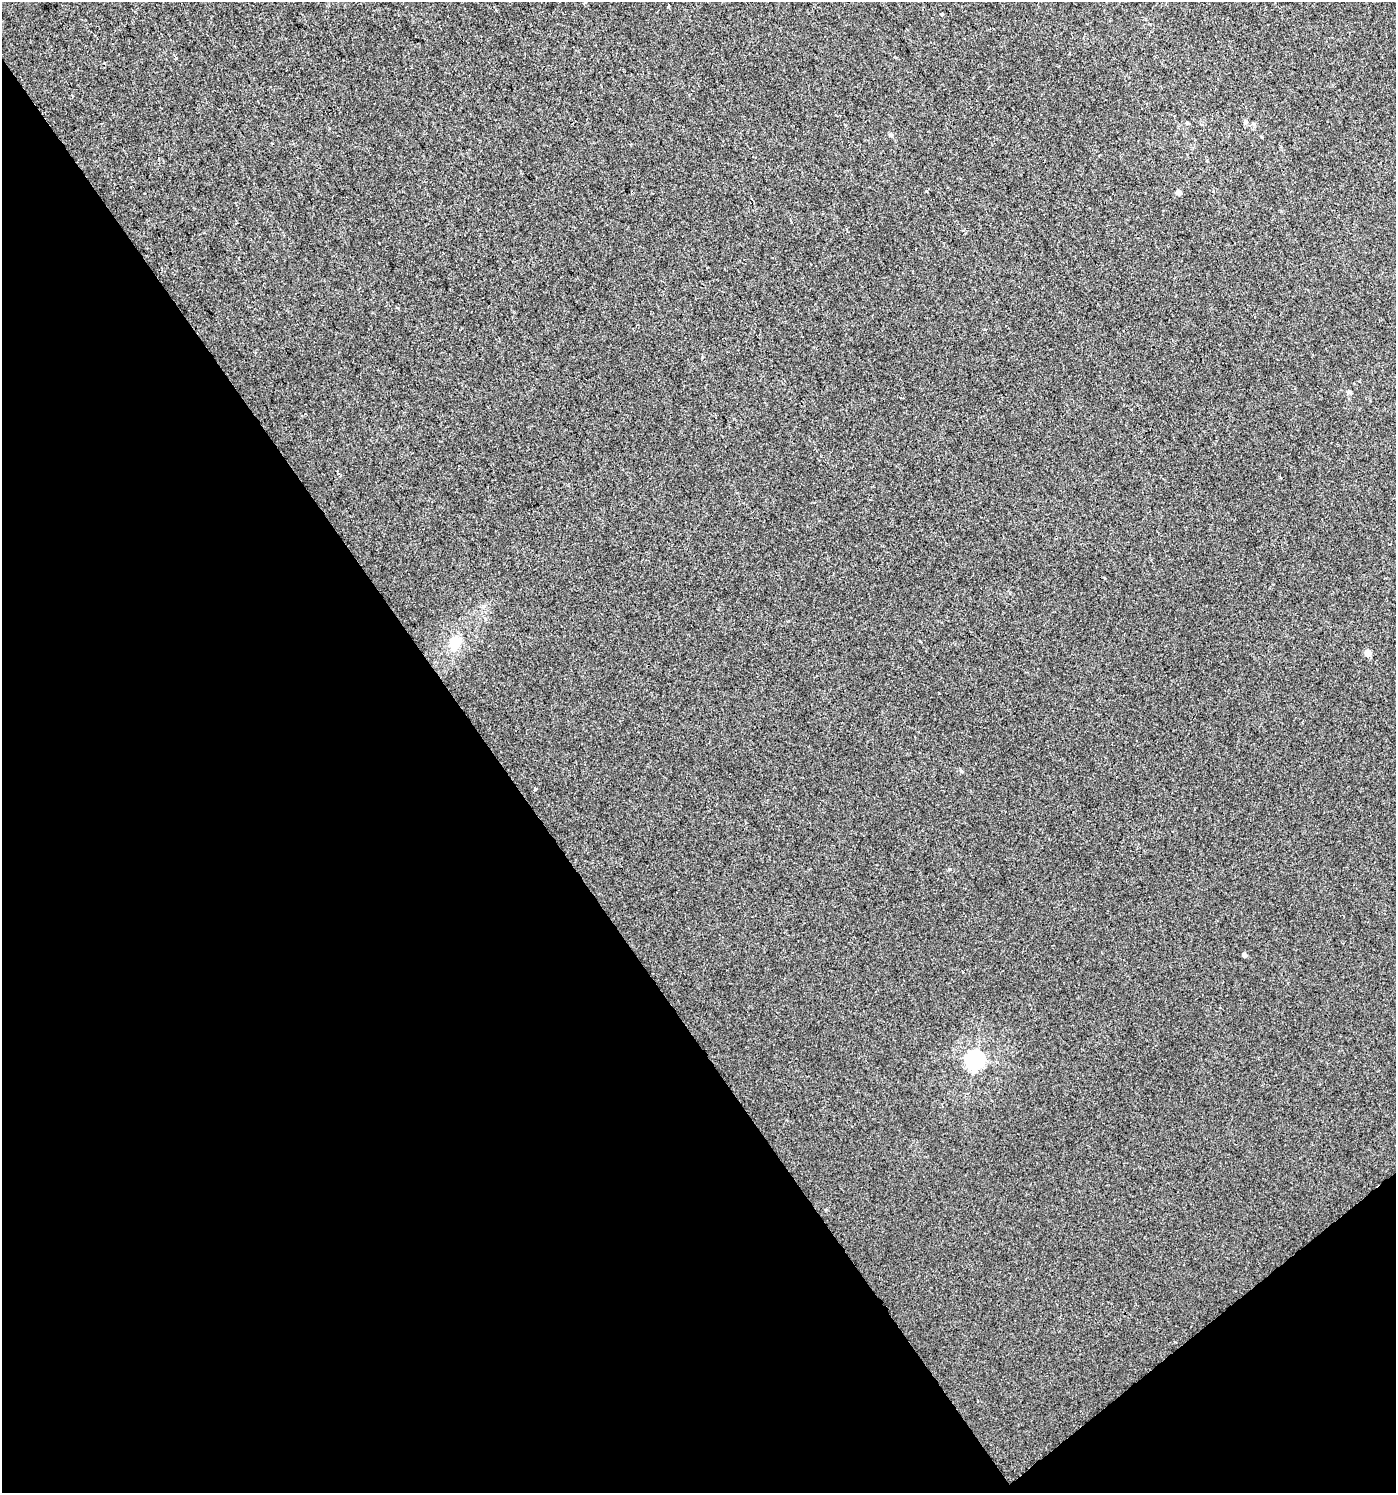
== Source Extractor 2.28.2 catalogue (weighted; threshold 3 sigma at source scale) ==
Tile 14 of 4 x 4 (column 2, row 4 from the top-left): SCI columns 1526-2919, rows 4-1494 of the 5903 x 5967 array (HDU 1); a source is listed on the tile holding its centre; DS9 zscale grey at full resolution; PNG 1398 x 1495 px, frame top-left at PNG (2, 2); no overlay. Shown black and unused: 38% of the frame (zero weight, under 2 of 3 exposures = <1% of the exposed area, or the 3 px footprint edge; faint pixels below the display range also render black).
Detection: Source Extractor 2.28.2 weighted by HDU 2 'WHT'; one run over the whole footprint, this tile lists its part. Background 0.00676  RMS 0.0064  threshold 0.0287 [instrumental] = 3 sigma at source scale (4.5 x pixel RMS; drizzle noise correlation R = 1.50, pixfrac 1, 0.0396/0.0396 arcsec/px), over >= 5 px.
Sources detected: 15; all 15 listed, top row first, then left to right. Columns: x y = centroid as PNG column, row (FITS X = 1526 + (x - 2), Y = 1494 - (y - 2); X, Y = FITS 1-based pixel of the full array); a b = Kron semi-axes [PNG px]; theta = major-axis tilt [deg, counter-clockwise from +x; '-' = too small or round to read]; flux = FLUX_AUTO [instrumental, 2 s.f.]
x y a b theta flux
585 2 5 3 - 0.53
496 10 3 3 - 0.81
942 14 3 3 - 1.1
176 58 3 3 - 0.74
1245 122 6 6 - 1.5
891 135 6 5 - 1.2
1178 193 5 4 - 3.8
1349 392 5 5 - 1.3
455 643 19 14 75 11
1368 653 5 4 - 8.7
961 771 6 4 -47 0.83
535 789 3 3 - 1.1
950 869 4 4 - 1.6
1245 955 4 4 - 2.1
975 1060 7 7 - 270
Unlisted compact peaks at least as high as the median listed source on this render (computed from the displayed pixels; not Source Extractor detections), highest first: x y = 926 191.